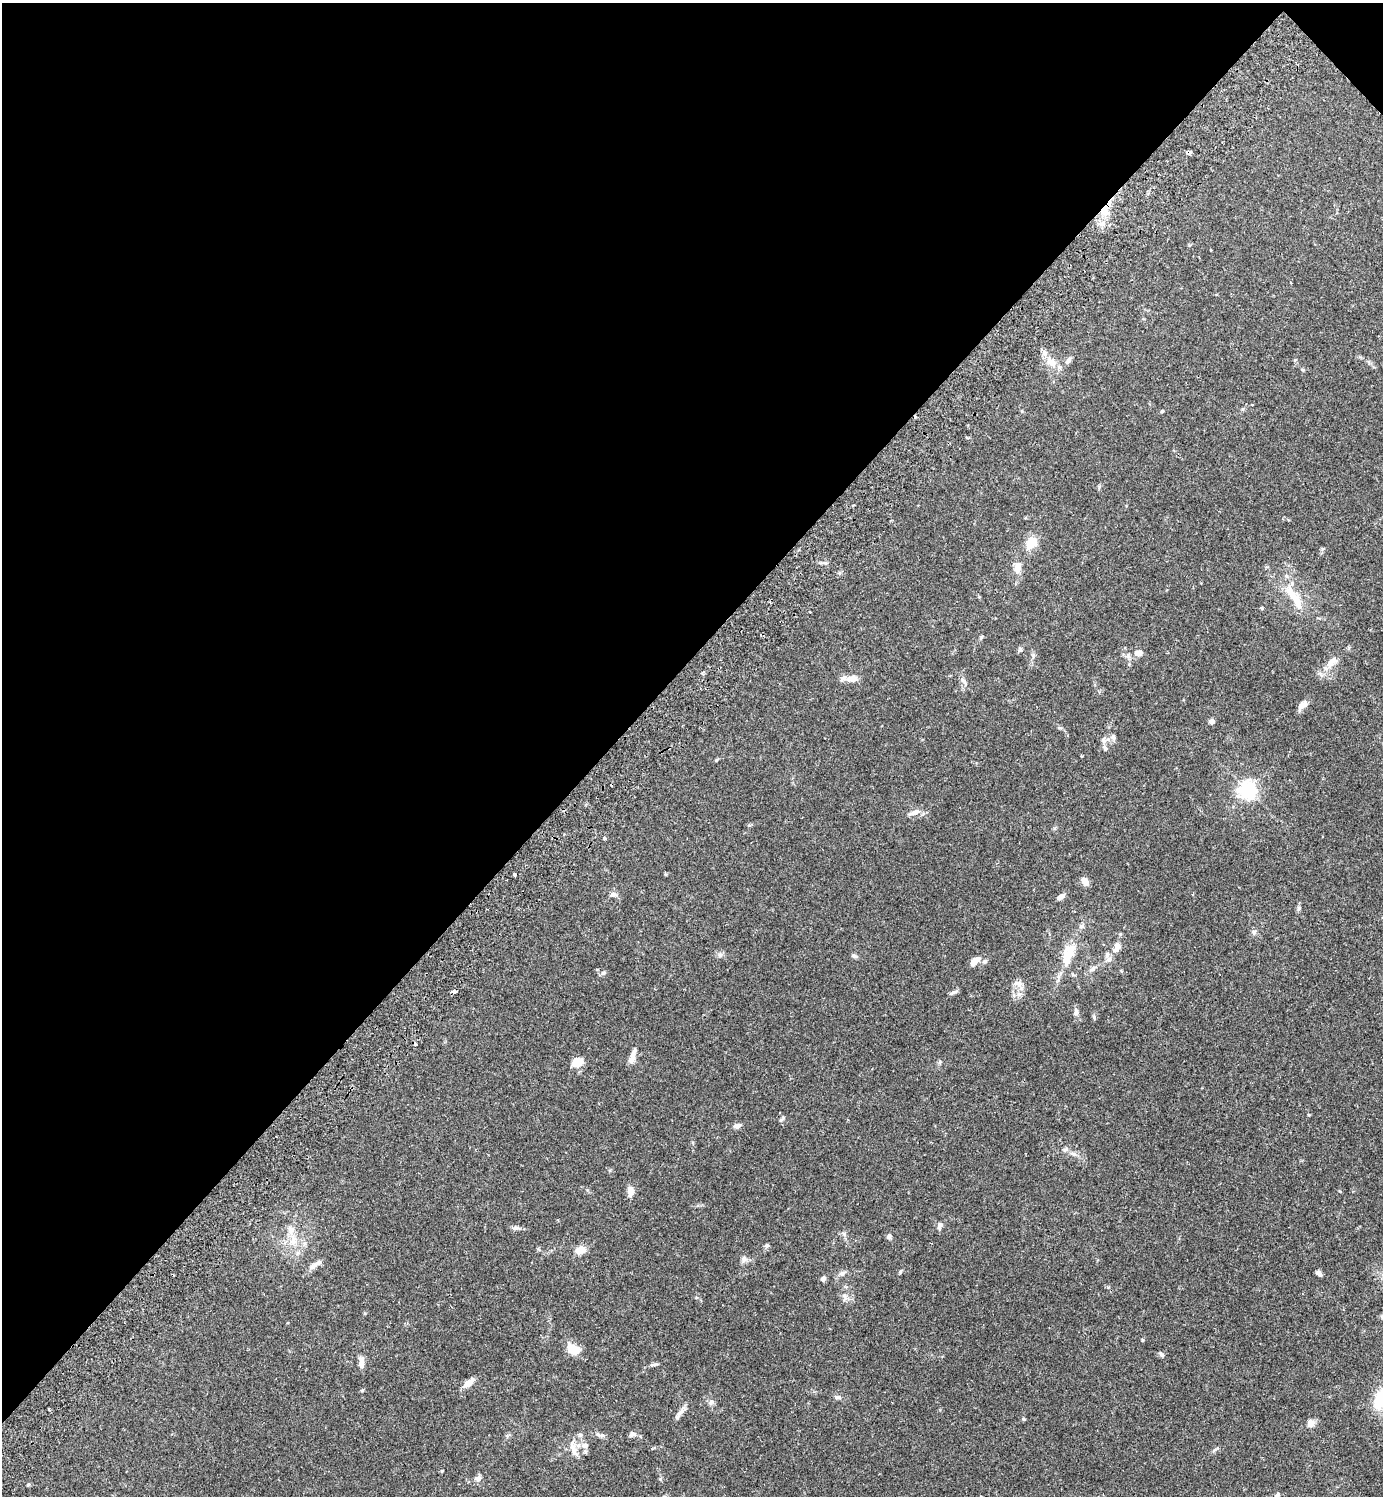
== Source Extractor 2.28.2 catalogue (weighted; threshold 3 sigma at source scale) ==
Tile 2 of 4 x 4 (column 2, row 1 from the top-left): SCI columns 1725-3105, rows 4529-6022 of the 6070 x 6069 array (HDU 1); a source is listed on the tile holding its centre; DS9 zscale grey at full resolution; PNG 1385 x 1498 px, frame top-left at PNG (2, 3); no overlay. Shown black and unused: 44% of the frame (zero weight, under 2 of 3 exposures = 3% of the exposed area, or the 3 px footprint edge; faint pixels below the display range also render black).
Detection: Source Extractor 2.28.2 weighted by HDU 2 'WHT'; one run over the whole footprint, this tile lists its part. Background 0.091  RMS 0.0057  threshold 0.0255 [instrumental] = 3 sigma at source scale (4.5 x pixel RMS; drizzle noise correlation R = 1.50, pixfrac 1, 0.05/0.05 arcsec/px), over >= 5 px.
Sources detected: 92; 4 cosmic-ray / hot-pixel residue — not listed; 3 inside a brighter listed object's ellipse — not listed separately; the other 85 listed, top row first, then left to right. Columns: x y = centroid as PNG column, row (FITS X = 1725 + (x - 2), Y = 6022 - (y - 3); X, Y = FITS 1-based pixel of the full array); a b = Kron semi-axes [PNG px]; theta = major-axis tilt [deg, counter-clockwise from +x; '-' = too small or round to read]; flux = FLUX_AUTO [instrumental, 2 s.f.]
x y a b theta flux
1106 208 23 8 59 11
1068 360 9 6 59 2
1051 362 18 11 -48 7.1
1162 411 4 4 - 0.71
1031 543 13 9 58 10
1017 568 11 7 79 5
1294 597 44 10 -58 14
1261 608 4 4 - 0.57
981 637 6 5 - 0.76
1020 650 8 5 58 0.99
1138 653 11 8 -16 3.1
1332 662 19 9 44 5.6
850 679 23 7 2 4.6
962 680 9 6 -38 1.8
1302 705 16 7 43 3
1212 721 6 5 - 2.3
1113 737 9 6 -71 1.5
1105 748 9 6 -58 1.6
1081 756 3 2 - 0.56
717 760 7 3 45 0.6
1248 790 6 6 - 220
914 812 13 6 20 3.6
605 838 4 3 - 4.6
514 874 3 3 - 3.2
1085 881 9 7 -56 3.6
613 895 10 7 0 1.9
1061 896 8 5 30 3
1299 908 6 4 47 0.92
1081 926 8 6 -13 1.3
1254 932 7 6 - 1.4
1117 947 12 8 69 4.3
1069 953 26 16 61 12
720 954 7 4 19 1.2
854 956 7 5 -24 1.3
1109 959 8 8 - 2.3
975 961 13 6 45 4.7
984 961 8 5 40 1.2
1092 969 11 5 42 2
603 973 8 5 28 1.1
1073 975 6 4 -19 0.75
1019 984 13 8 -24 3.3
454 992 4 3 - 4.6
954 992 12 4 21 1.2
1076 1012 10 7 89 2
1094 1017 6 4 -72 0.79
632 1058 15 7 75 4.1
577 1062 13 10 31 6.9
782 1119 10 4 51 0.85
737 1126 9 6 22 2.3
1066 1149 7 4 2 1.1
630 1191 13 8 -89 3.6
939 1226 10 5 84 1.6
516 1228 13 5 3 1.5
844 1234 7 4 0 0.95
889 1237 7 5 58 1.1
293 1241 17 11 58 7
766 1245 6 6 - 1.3
580 1250 12 8 20 5.6
744 1259 8 8 - 2.1
313 1266 16 7 36 2.9
900 1271 6 4 69 0.72
843 1273 9 6 13 1.7
1319 1274 8 5 -41 1.8
823 1278 7 5 53 1.6
845 1296 7 6 - 1.7
572 1349 12 9 -32 11
1161 1355 8 5 -39 1.2
361 1362 15 6 90 3.9
654 1365 17 2 12 1.1
468 1383 12 6 39 5.9
362 1390 5 3 - 0.58
837 1397 8 5 0 1.3
1380 1400 22 13 70 18
711 1402 7 6 - 1.4
49 1409 3 2 - 0.55
680 1413 21 5 54 3
1311 1423 4 4 - 14
598 1434 7 6 - 1.3
632 1434 8 6 3 1.6
585 1445 9 7 -11 2.5
574 1449 24 8 -69 4.7
442 1471 4 3 - 0.48
478 1479 7 6 - 2.9
28 1484 5 4 - 0.68
1277 1495 7 5 45 1.2
Overlapping masked pixels (flux is a lower limit): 2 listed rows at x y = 1106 208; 454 992
Isophote crosses this tile's border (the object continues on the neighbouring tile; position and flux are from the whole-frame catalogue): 2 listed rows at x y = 1380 1400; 1277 1495
Unlisted compact peaks at least as high as the median listed source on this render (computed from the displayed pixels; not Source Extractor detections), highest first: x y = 1142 1340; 1023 1419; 1060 728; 1322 549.